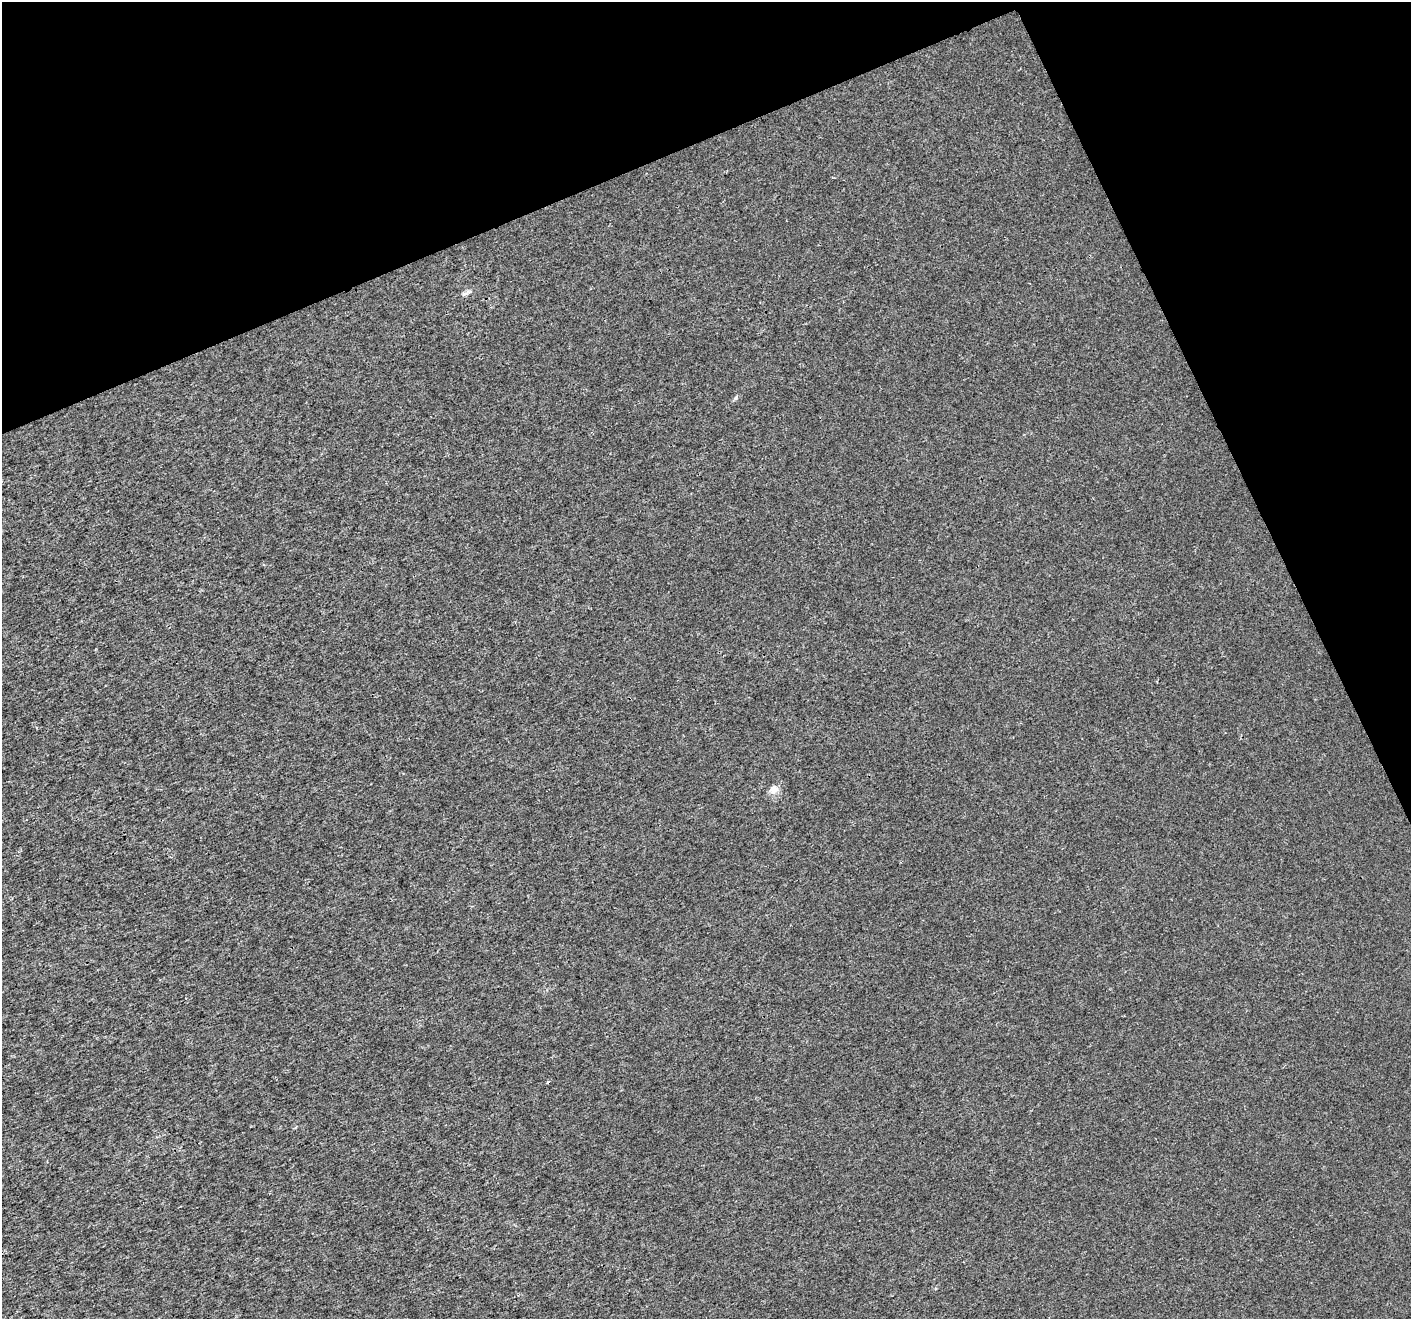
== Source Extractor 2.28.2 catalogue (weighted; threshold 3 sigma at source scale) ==
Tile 3 of 4 x 4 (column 3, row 1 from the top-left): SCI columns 2826-4234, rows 4099-5415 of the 5646 x 5506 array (HDU 1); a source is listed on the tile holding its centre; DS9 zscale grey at full resolution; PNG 1413 x 1321 px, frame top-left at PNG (2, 2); no overlay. Shown black and unused: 21% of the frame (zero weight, under 3 of 4 exposures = <1% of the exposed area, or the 3 px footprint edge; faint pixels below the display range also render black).
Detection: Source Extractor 2.28.2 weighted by HDU 2 'WHT'; one run over the whole footprint, this tile lists its part. Background 2.14e-04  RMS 0.0019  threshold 0.00846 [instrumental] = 3 sigma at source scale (4.5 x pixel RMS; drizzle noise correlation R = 1.50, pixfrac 1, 0.0396/0.0396 arcsec/px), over >= 5 px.
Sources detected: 3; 1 cosmic-ray / hot-pixel residue — not listed; the other 2 listed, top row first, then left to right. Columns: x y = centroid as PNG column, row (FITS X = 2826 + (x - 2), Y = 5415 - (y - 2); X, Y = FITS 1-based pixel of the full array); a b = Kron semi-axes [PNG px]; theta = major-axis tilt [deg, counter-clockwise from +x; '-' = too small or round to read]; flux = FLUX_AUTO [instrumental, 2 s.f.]
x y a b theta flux
464 294 7 4 0 0.38
774 789 11 9 9 1.3